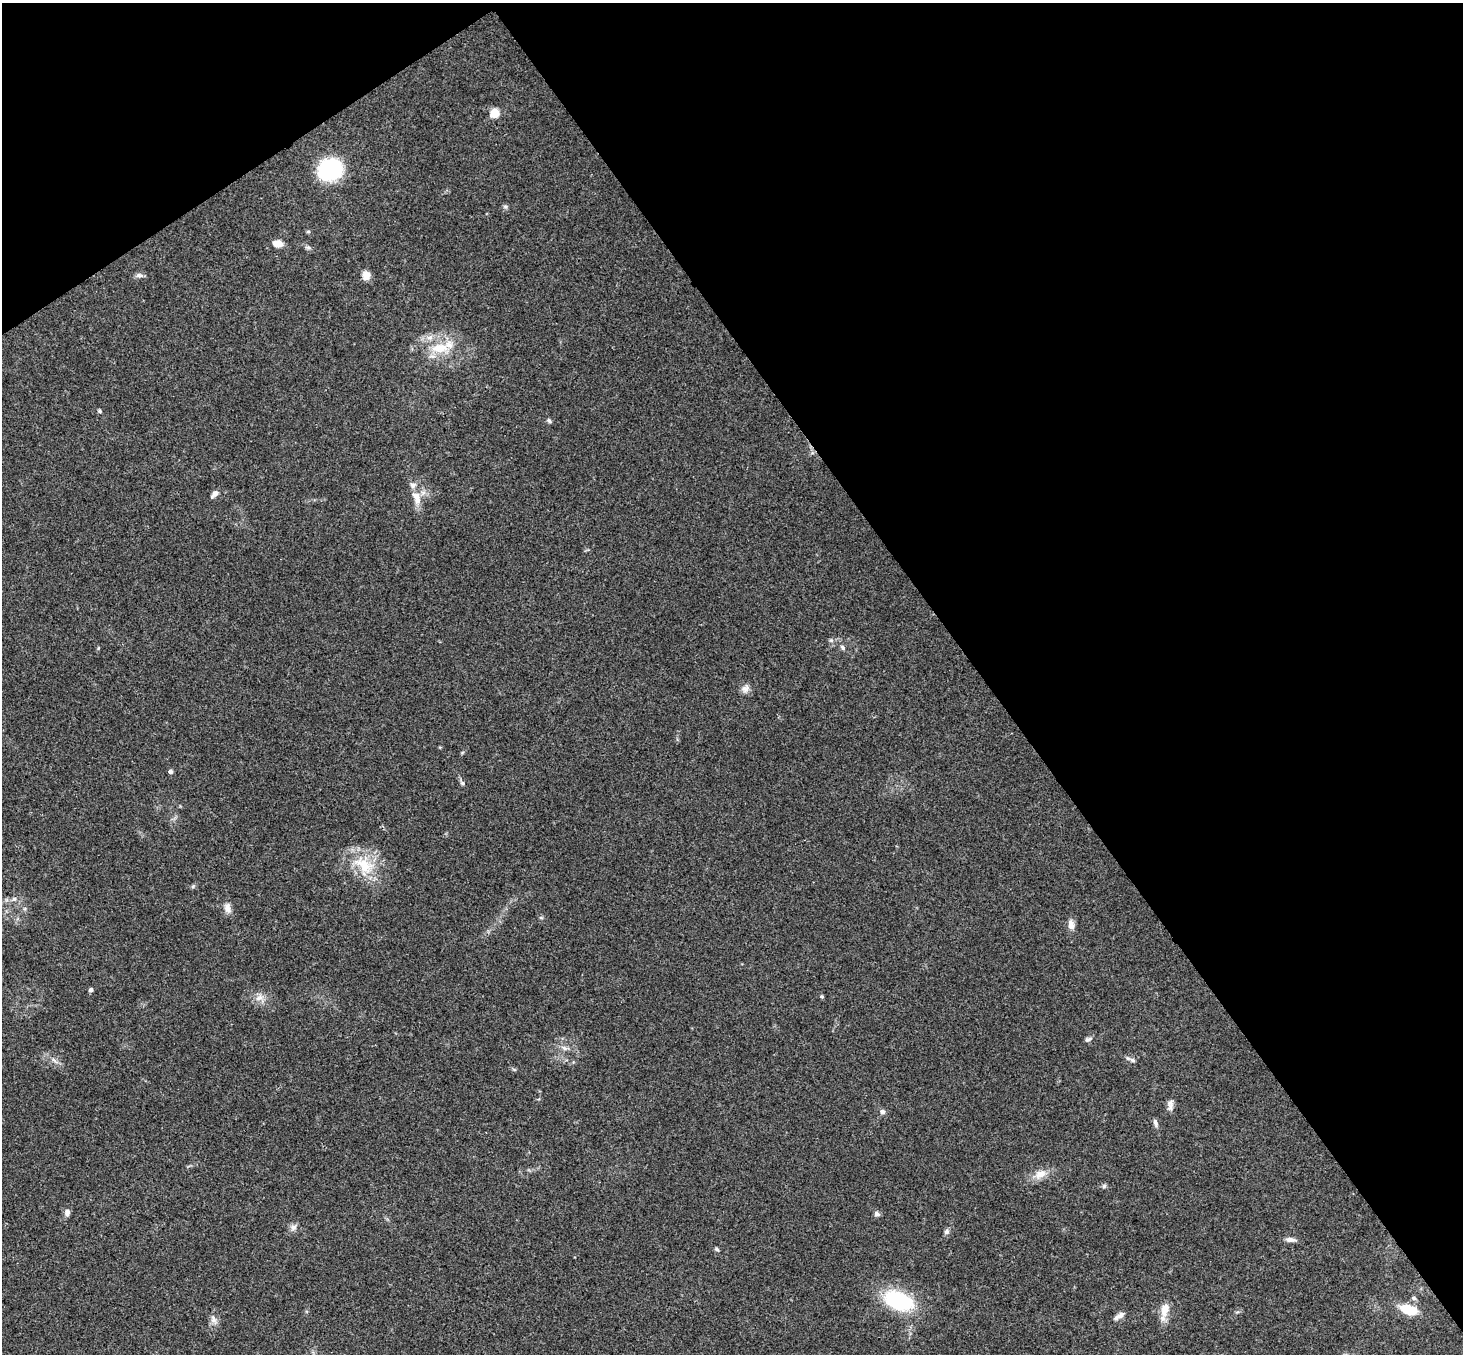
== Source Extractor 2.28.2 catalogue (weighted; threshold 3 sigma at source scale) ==
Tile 3 of 4 x 4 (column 3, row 1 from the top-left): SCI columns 2978-4438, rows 4385-5736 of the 5950 x 5930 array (HDU 1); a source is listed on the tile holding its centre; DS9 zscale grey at full resolution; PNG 1465 x 1356 px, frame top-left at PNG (2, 3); no overlay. Shown black and unused: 37% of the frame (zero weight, under 3 of 4 exposures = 6% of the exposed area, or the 3 px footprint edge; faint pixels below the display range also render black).
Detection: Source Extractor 2.28.2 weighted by HDU 2 'WHT'; one run over the whole footprint, this tile lists its part. Background 0.163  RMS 0.0074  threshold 0.0331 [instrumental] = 3 sigma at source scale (4.5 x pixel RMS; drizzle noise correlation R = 1.50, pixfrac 1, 0.05/0.05 arcsec/px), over >= 5 px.
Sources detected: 46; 2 inside a brighter listed object's ellipse — not listed separately; the other 44 listed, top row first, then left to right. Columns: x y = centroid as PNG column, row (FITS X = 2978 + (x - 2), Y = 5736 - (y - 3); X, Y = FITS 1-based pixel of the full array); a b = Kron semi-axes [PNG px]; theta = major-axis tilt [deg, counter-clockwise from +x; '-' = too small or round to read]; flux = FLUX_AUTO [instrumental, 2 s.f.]
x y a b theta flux
494 113 5 5 - 29
330 169 16 14 14 91
505 206 7 4 0 1.2
308 231 6 4 0 0.87
277 244 10 7 -6 7.1
139 275 9 7 -1 2.4
366 275 10 9 - 5.3
440 348 28 13 4 20
100 411 5 4 - 1.2
549 421 7 5 -50 1.3
214 494 10 5 46 3.2
417 497 19 10 -70 8.8
842 647 8 5 -59 1.7
745 689 11 10 - 3.9
170 772 5 5 - 1.9
462 783 6 5 - 1.4
364 865 33 17 -35 27
14 899 6 6 - 1.6
227 908 13 8 -72 4.3
1071 925 13 7 -83 4.8
91 990 4 4 - 2.8
822 996 6 4 -1 0.8
259 998 11 7 22 4.2
1088 1039 10 5 20 1.9
565 1048 9 6 -26 2.4
54 1060 8 5 -44 2
1133 1060 8 5 -28 1.9
1170 1105 15 7 86 3.5
882 1112 5 5 - 2.6
1155 1122 10 5 -75 2.2
1040 1174 15 10 21 7.8
1104 1186 6 5 - 1.3
67 1212 8 6 79 3.1
877 1214 7 6 - 2.2
293 1227 9 8 - 3
947 1232 7 6 - 2.1
1290 1240 13 6 -5 3.3
717 1249 6 4 -28 1.2
1414 1298 6 5 - 1.5
898 1301 33 19 -22 54
1165 1309 20 10 75 8.7
1408 1309 16 9 -19 20
1121 1315 13 6 43 3.6
213 1319 11 7 -60 3.4
Unlisted compact peaks at least as high as the median listed source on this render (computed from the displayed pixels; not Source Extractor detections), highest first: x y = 831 640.